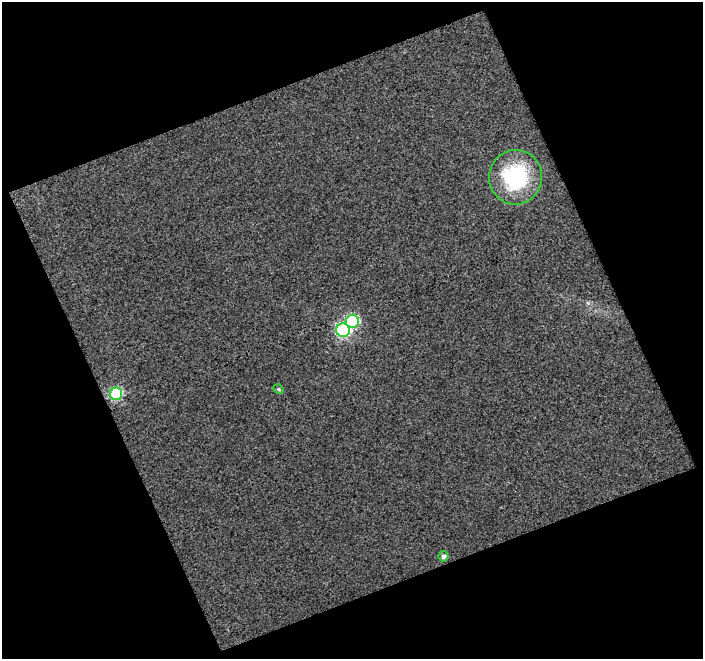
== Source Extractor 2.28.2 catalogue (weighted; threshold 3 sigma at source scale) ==
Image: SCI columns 1-701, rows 15-671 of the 701 x 686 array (HDU 1 of 3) = the unmasked area's bounding box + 8 px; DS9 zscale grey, full resolution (1 PNG px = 1 image px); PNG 705 x 661 px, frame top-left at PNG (2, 2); each listed source drawn as its Kron ellipse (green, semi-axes under 4 px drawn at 4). Shown black and unused: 44% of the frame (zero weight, under 3 of 4 exposures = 3% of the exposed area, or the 3 px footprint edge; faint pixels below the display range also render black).
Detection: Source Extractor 2.28.2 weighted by HDU 2 'WHT'. Background 0.0381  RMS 0.017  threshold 0.0769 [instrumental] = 3 sigma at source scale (4.5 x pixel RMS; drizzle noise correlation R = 1.50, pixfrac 1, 0.0396/0.0396 arcsec/px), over >= 5 px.
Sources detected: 6; all 6 listed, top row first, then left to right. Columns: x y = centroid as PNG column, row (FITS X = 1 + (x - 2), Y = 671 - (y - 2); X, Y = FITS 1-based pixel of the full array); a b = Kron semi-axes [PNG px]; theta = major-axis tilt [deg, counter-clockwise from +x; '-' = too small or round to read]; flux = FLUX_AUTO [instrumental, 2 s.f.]
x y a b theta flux
515 177 27 26 - 150
352 321 6 6 - 150
343 330 7 7 - 240
278 389 5 4 - 3
116 394 6 6 - 170
444 556 5 5 - 5.1